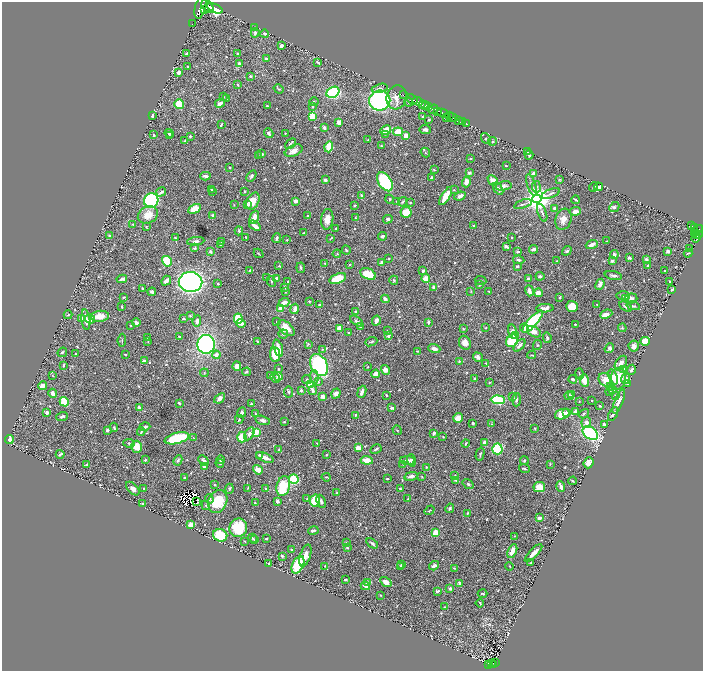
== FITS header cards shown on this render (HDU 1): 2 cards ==
NAXIS1  =                 1401
NAXIS2  =                 1337

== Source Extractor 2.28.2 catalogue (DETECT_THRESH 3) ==
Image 1401 x 1337 px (HDU 1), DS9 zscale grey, zoomed out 1/2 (1 PNG px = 2 x 2 image px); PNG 705 x 673 px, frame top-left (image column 1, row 1337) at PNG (2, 2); each listed source drawn as its Kron ellipse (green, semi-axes under 4 px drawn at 4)
Background 0.595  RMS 0.014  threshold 0.0411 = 3 sigma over >= 5 px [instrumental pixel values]
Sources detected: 744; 40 cannot appear on this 1/2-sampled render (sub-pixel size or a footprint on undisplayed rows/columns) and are neither listed nor drawn; of the other 704, the 500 brightest by FLUX_AUTO listed and drawn (204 fainter detections omitted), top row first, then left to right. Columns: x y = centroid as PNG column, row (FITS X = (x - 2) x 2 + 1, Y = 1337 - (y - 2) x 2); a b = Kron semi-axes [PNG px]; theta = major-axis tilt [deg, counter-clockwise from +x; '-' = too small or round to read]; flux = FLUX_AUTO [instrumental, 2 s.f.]
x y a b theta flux
200 7 11 5 75 4200
208 7 7 5 -50 2700
215 8 8 2 -22 4300
204 9 3 2 - 650
192 24 2 1 - 12
254 27 3 2 - 1.7
255 33 5 3 - 6.8
265 34 4 3 - 5.5
281 46 3 2 - 12
187 53 3 2 - 3.8
238 53 2 2 - 2.5
266 58 3 2 - 5.5
318 62 4 2 - 4.5
239 64 4 3 - 16
188 66 3 2 - 2.1
179 72 4 3 - 11
250 76 3 3 - 3.6
237 85 3 2 - 3.5
380 88 8 4 13 6.9
279 89 5 3 - 3
333 92 7 5 31 210
403 95 2 1 - 21
224 97 4 2 - 1.7
396 97 12 10 74 23
227 98 4 2 - 1.7
412 99 6 2 -30 1700
380 101 11 10 - 430
418 101 5 2 - 1000
314 102 5 3 - 4.1
409 102 4 3 - 2.7
220 103 5 3 - 15
179 104 5 4 - 67
424 105 5 2 - 580
267 106 3 2 - 2.4
313 106 4 3 - 3.6
426 106 3 1 - 250
429 107 3 2 - 540
433 109 5 2 - 620
437 111 4 3 - 1000
443 113 6 2 -25 2300
152 116 3 2 - 4.7
312 116 4 4 - 38
449 116 2 1 - 360
422 117 3 2 - 1.6
446 117 2 1 - 87
453 118 5 2 - 960
429 120 2 2 - 7.9
458 120 3 2 - 370
339 122 4 3 - 13
462 122 2 2 - 140
466 124 2 1 - 61
221 125 3 2 - 2.8
324 128 3 2 - 9.4
425 129 6 4 -7 7
386 130 6 4 28 30
398 132 5 4 - 44
169 133 4 3 - 6
269 133 5 3 - 5.3
285 133 2 2 - 2.5
385 134 3 2 - 2.1
154 135 3 2 - 3
170 136 3 3 - 2.1
190 136 3 2 - 3.2
406 136 3 3 - 29
486 139 6 3 -53 6
368 140 2 2 - 2.8
185 141 4 3 - 3.9
493 141 4 3 - 2.6
290 144 6 3 42 3.8
381 145 2 2 - 1.7
329 147 5 3 - 77
294 151 9 5 25 23
425 152 5 3 - 2.7
527 152 3 2 - 3
262 154 2 2 - 3.2
529 155 4 2 - 4.1
259 156 3 2 - 3.3
470 158 3 3 - 2.2
506 165 2 2 - 2
229 167 3 2 - 3.4
434 170 4 2 - 2.2
469 173 3 2 - 10
534 174 3 3 - 17
205 176 5 3 - 6.9
251 176 6 3 58 5.5
431 177 4 3 - 2.6
560 179 4 3 - 2.6
325 180 2 2 - 7.9
493 180 6 4 -43 25
385 182 10 6 -56 240
466 182 5 3 - 19
532 185 12 3 -71 8.5
504 186 8 4 11 8.3
536 187 6 4 -81 5.4
594 187 5 2 - 2
598 187 4 3 - 12
211 189 3 2 - 4.2
498 189 7 3 -56 12
454 190 3 3 - 2
212 191 2 2 - 1.6
245 191 2 2 - 2.5
161 192 5 3 - 12
551 193 10 3 21 6.3
362 196 3 3 - 7.5
446 196 10 4 58 39
460 196 5 3 - 15
390 199 4 3 - 2.9
537 199 4 4 - 4000
576 200 4 2 - 4.8
151 201 7 7 - 330
253 201 9 6 61 31
295 201 3 3 - 14
397 202 3 3 - 4.1
403 202 5 3 - 3.3
410 202 2 2 - 2.9
248 204 3 3 - 13
523 204 9 2 18 4.8
234 205 2 2 - 1.7
355 206 2 2 - 3.1
614 207 6 4 45 5
554 208 4 3 - 5.5
195 209 7 4 27 47
575 211 5 3 - 18
406 212 5 5 - 45
542 213 9 3 -69 5.8
148 215 10 8 27 35
213 215 3 2 - 4.9
307 216 2 2 - 3.8
254 217 7 4 69 19
355 218 2 2 - 3
327 219 10 6 82 24
388 219 5 4 - 6
563 219 11 7 72 21
133 224 3 3 - 2.9
255 226 6 3 -36 18
474 226 2 2 - 2.1
692 226 3 2 - 140
146 227 4 3 - 2.3
694 228 4 1 - 160
336 229 2 2 - 2.6
698 230 6 3 35 680
239 231 4 3 - 4.8
304 233 2 2 - 3
695 233 2 1 - 93
699 234 3 2 - 360
110 235 4 3 - 2.5
383 236 4 2 - 8.1
696 236 2 2 - 160
246 237 2 2 - 3.2
512 237 2 2 - 2.6
175 238 4 3 - 3
277 238 5 3 - 5.7
331 238 4 2 - 2.3
696 238 5 3 - 250
287 240 3 2 - 2
196 241 9 4 6 6.9
222 241 4 3 - 3.3
607 241 2 2 - 2
220 244 2 2 - 1.8
592 244 6 3 22 14
506 246 4 2 - 8.9
195 248 4 3 - 3.2
534 249 4 2 - 12
689 249 3 3 - 1.8
346 250 4 3 - 4.3
210 251 3 3 - 5.9
567 251 5 4 - 4.9
668 251 4 3 - 8.2
518 252 4 3 - 3.5
259 253 5 2 - 2.4
688 253 4 2 - 2.9
337 254 4 2 - 2.5
614 254 5 3 - 9.8
389 258 2 2 - 4.1
629 258 4 3 - 5.6
646 259 2 2 - 7.5
519 260 5 3 - 4.7
167 261 5 4 - 92
556 261 2 2 - 2.6
612 261 2 2 - 13
325 263 3 2 - 2.1
381 263 4 2 - 19
350 264 2 2 - 3.6
279 266 3 2 - 1.6
517 266 3 3 - 5.3
648 266 3 2 - 3.1
301 268 5 3 - 4.2
250 271 3 3 - 4.8
423 271 3 3 - 6.3
664 271 2 2 - 2.9
368 274 8 5 -25 56
613 275 9 3 -12 8.1
540 276 4 4 - 4.8
266 277 3 2 - 4.3
276 278 4 2 - 7.5
338 278 8 5 20 57
122 279 5 3 - 9.7
426 279 4 4 - 29
528 279 4 3 - 5.9
394 280 4 3 - 2.8
166 281 5 3 - 14
271 281 5 2 - 3.6
481 281 6 2 -7 1.7
670 281 2 2 - 3.4
190 282 12 10 -1 1100
288 282 3 2 - 4.1
218 284 3 2 - 2.3
600 284 5 3 - 15
479 285 3 3 - 1.8
285 287 4 3 - 4.8
434 287 4 3 - 8.9
143 288 2 2 - 9.1
672 289 3 2 - 4
471 291 3 2 - 1.6
488 291 2 2 - 2.1
529 291 5 3 - 14
152 292 4 2 - 6.2
285 292 3 2 - 1.6
538 293 4 3 - 14
623 296 7 3 -3 4.6
124 297 3 2 - 2.5
560 297 3 2 - 3.4
631 298 6 5 - 8.9
385 299 4 3 - 14
626 299 4 3 - 17
309 301 2 2 - 2.4
284 302 5 3 - 16
597 304 2 2 - 1.7
320 305 4 3 - 4.6
572 306 6 5 - 44
626 306 7 3 -32 8.3
633 306 7 3 -12 4
122 307 4 3 - 1.9
281 308 4 4 - 25
545 308 8 3 3 14
295 309 5 3 - 15
355 312 3 2 - 4.8
606 314 6 3 24 22
68 315 4 3 - 2.9
100 316 9 5 5 32
190 316 3 2 - 2.6
82 318 3 3 - 12
90 319 5 3 - 20
184 319 3 2 - 2.7
238 319 5 4 - 70
86 320 10 3 -83 18
197 321 6 3 85 9.6
356 321 7 3 -35 6.6
376 321 5 3 - 18
277 322 3 3 - 3.3
428 322 4 3 - 5.6
533 322 14 4 48 260
136 323 4 3 - 11
241 323 4 3 - 14
575 324 2 2 - 2.4
131 325 3 2 - 2.8
360 327 3 3 - 2.4
286 328 10 6 -42 39
339 328 3 3 - 25
486 328 3 2 - 2.1
524 328 4 3 - 24
622 328 4 4 - 3.4
463 329 3 3 - 2.1
387 331 4 3 - 2
513 332 7 4 -77 16
534 332 7 5 -33 18
349 333 4 2 - 3.3
283 334 5 4 - 5.4
179 336 3 2 - 1.8
388 336 2 2 - 21
516 336 3 3 - 7.6
148 338 3 3 - 2
547 338 5 3 - 4.9
122 340 6 2 84 2.7
258 341 3 2 - 2
512 341 7 5 46 130
645 341 5 4 - 35
148 342 3 2 - 1.7
371 342 6 3 20 3.3
465 343 7 6 - 22
206 344 9 9 - 690
308 344 4 3 - 3.3
519 345 7 3 48 10
537 345 5 3 - 2.3
634 346 5 5 - 12
278 348 9 3 -72 28
609 348 5 4 - 6.7
322 349 3 3 - 1.6
434 349 6 4 -19 11
417 351 4 2 - 2.4
62 352 5 3 - 3.4
75 354 3 2 - 2.1
125 354 2 2 - 2.7
275 354 7 5 -84 72
216 355 4 3 - 17
532 355 4 2 - 2.1
478 357 5 3 - 7.8
144 361 3 3 - 6.9
459 361 3 3 - 3.3
486 363 3 2 - 2.8
621 363 8 5 56 13
63 365 4 2 - 3.9
319 365 11 8 -63 460
237 366 5 3 - 22
368 367 2 2 - 2.4
278 369 2 2 - 2.8
624 369 4 3 - 5.6
385 370 5 4 - 12
631 370 5 2 - 12
247 372 4 3 - 4.5
204 373 4 3 - 2.5
376 374 4 3 - 24
579 374 5 2 - 2.1
53 375 3 2 - 1.6
270 375 3 2 - 6
278 376 4 3 - 19
314 377 7 3 -86 6.7
613 377 8 3 -73 30
275 378 5 3 - 4.8
475 379 4 2 - 2.9
573 379 4 2 - 6.8
618 379 11 7 84 62
626 379 5 4 - 13
307 380 5 3 - 4.1
584 380 6 4 -73 30
605 380 7 6 - 32
318 382 4 3 - 3.8
489 382 3 2 - 2.2
628 383 3 2 - 7.3
310 385 4 3 - 70
42 386 4 3 - 23
611 387 4 3 - 5
301 390 3 3 - 5.5
613 390 4 3 - 2.9
313 391 4 2 - 7.6
289 392 5 3 - 3.5
362 392 6 3 68 13
610 392 4 4 - 3.5
53 393 5 3 - 12
336 394 5 4 - 10
386 395 2 2 - 2.3
572 395 2 2 - 2
615 395 3 3 - 2.2
322 396 3 2 - 16
513 396 3 3 - 2.5
569 396 4 4 - 13
220 398 6 4 40 10
498 400 7 4 -3 200
516 400 7 3 87 6.9
591 400 2 2 - 2
579 401 2 2 - 1.8
619 401 13 4 68 18
64 402 5 3 - 76
179 403 3 2 - 4.4
251 404 2 2 - 3.2
600 406 3 2 - 2.8
139 408 3 2 - 12
392 408 4 3 - 6.5
575 411 3 3 - 5.5
47 412 3 3 - 8.5
242 413 5 3 - 5.3
567 413 4 3 - 9.8
255 414 3 3 - 2.9
562 414 7 5 18 39
584 414 6 3 34 3.8
613 414 7 3 61 9.7
355 415 3 2 - 2.9
62 416 6 3 20 7.2
458 418 5 5 - 21
239 419 4 2 - 2.1
263 420 8 4 -14 7.7
284 422 3 2 - 1.8
586 422 5 5 - 11
473 423 2 2 - 5.3
491 424 3 2 - 1.7
604 424 3 2 - 10
114 427 4 3 - 2.8
145 427 5 3 - 5.5
535 428 3 2 - 2.3
107 430 3 3 - 9
397 430 5 2 - 2
141 432 4 2 - 4.4
256 433 4 3 - 38
434 433 4 2 - 7.6
590 433 8 6 -37 270
249 434 7 4 60 11
242 437 5 4 - 67
443 437 2 2 - 1.9
177 438 12 5 15 120
194 438 3 3 - 2.1
9 440 4 3 - 31
484 442 3 3 - 10
129 443 6 4 -11 4
317 443 3 2 - 2
466 444 4 2 - 2.4
137 447 6 5 - 30
358 448 3 3 - 27
279 449 4 3 - 2.6
376 449 6 3 29 4
497 449 5 5 - 260
60 454 4 2 - 6.7
480 454 7 2 76 2.9
260 455 4 2 - 4.5
326 455 4 3 - 2.6
265 457 9 3 -22 27
145 460 2 2 - 4.7
178 460 5 4 - 6
204 460 6 3 -46 7.2
220 460 4 2 - 8.9
367 460 6 4 -6 26
411 460 6 3 -73 6.1
524 460 4 3 - 2.6
408 461 7 4 -3 12
220 463 4 3 - 2.5
588 463 5 5 - 20
87 464 4 1 - 2.8
403 464 3 3 - 2.2
550 464 4 2 - 1.7
204 467 3 3 - 6.7
426 467 3 2 - 2
524 468 5 2 - 3.9
258 470 5 3 - 25
455 475 2 2 - 2.4
411 476 7 3 14 8
185 477 3 2 - 3.1
326 477 4 2 - 2.1
422 477 3 3 - 2.3
294 479 5 4 - 81
387 479 3 2 - 2
455 480 2 2 - 2.3
573 481 4 2 - 2.6
468 484 6 3 -36 4
214 485 3 3 - 2.4
283 486 10 6 74 88
539 487 6 5 - 41
561 487 5 2 - 14
133 488 8 5 -45 14
144 488 2 2 - 3.3
248 488 4 2 - 1.7
266 488 2 2 - 6.4
230 489 5 3 - 2.6
400 489 3 2 - 3
336 493 3 2 - 2.2
209 499 5 3 - 4
307 499 3 3 - 2.3
408 499 2 2 - 2.2
197 501 3 2 - 6.6
218 501 12 9 66 87
277 501 3 3 - 9.8
315 501 6 5 - 67
321 501 7 3 -68 11
142 503 2 2 - 2.7
255 503 3 3 - 1.9
206 505 5 3 - 2.9
450 508 5 3 - 4.4
430 510 5 2 - 2.1
467 513 4 2 - 2.4
540 518 4 3 - 11
191 525 3 3 - 52
238 528 9 9 - 83
313 530 5 3 - 6.7
436 533 4 4 - 41
220 535 7 6 - 130
514 536 2 2 - 2.2
253 538 5 2 - 5.3
254 539 4 2 - 3.2
266 539 2 2 - 3.6
244 541 3 2 - 1.6
346 542 3 3 - 2.5
372 543 6 3 -36 5.4
347 548 3 3 - 3.3
292 550 2 2 - 4
512 551 7 3 66 24
533 553 12 3 46 16
305 555 11 5 72 20
282 556 2 2 - 4.6
531 563 3 2 - 2.1
269 564 3 3 - 3.6
298 565 9 5 63 120
401 565 3 2 - 1.8
325 566 3 2 - 2.3
434 566 5 3 - 7.9
510 566 4 2 - 1.8
401 567 3 2 - 2.1
454 568 3 2 - 1.7
345 580 2 2 - 5
386 582 6 4 -33 21
368 583 3 3 - 23
459 583 3 2 - 7.2
365 586 5 2 - 10
450 588 3 3 - 5.6
437 591 4 3 - 7
483 593 5 2 - 4
380 595 2 2 - 1.8
480 603 4 2 - 2
445 607 3 2 - 1.8
495 663 3 1 - 3.8
488 664 2 2 - 70
491 664 2 1 - 2.4
494 664 3 2 - 65
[204 fainter detections neither listed nor drawn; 40 sub-pixel or undisplayed-footprint detections neither listed nor drawn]